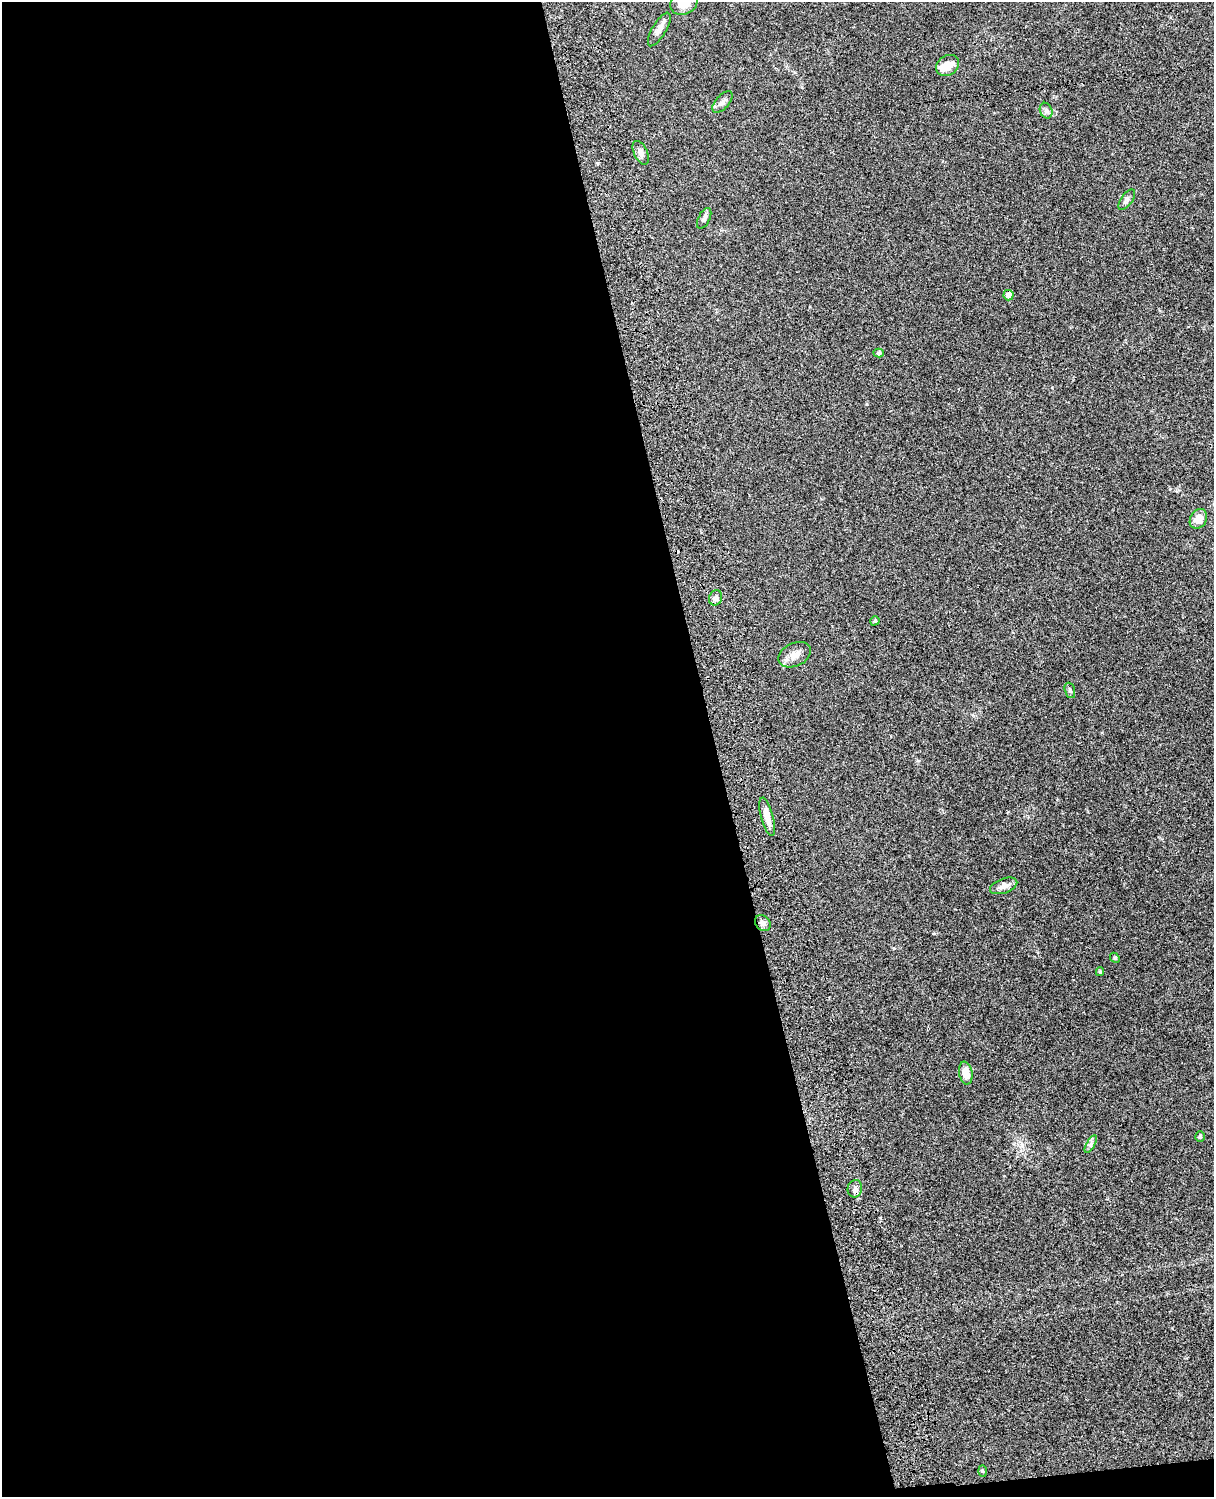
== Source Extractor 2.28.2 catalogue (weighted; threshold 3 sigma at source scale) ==
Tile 9 of 4 x 3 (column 1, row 3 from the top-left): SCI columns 121-1332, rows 279-1773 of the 5087 x 4929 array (HDU 1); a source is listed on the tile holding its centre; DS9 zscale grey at full resolution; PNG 1216 x 1499 px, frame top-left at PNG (2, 2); each listed source drawn as its Kron ellipse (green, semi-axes under 4 px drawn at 4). Shown black and unused: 59% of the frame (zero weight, under 3 of 4 exposures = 6% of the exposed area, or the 3 px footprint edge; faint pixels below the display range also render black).
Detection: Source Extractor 2.28.2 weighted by HDU 2 'WHT'; one run over the whole footprint, this tile lists its part. Background 0.077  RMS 0.0059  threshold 0.0267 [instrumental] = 3 sigma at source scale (4.5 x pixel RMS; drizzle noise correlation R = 1.50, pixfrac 1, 0.05/0.05 arcsec/px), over >= 5 px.
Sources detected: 27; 1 inside a brighter object's white glare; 1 cosmic-ray / hot-pixel residue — neither listed nor drawn; the other 25 listed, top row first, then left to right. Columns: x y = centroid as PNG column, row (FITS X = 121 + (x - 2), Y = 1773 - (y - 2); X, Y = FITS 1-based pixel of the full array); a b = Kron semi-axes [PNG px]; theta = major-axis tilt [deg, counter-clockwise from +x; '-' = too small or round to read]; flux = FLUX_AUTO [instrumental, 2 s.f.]
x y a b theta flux
684 3 14 11 27 10
659 29 19 7 59 3.7
948 65 12 9 33 6.4
722 102 13 6 49 2.3
1046 111 8 6 -68 1.7
641 153 13 6 -64 2.2
1127 200 12 5 54 1.7
704 218 11 5 63 1.8
1008 295 5 5 - 3.8
879 353 5 4 - 0.74
1198 519 10 8 61 6.5
716 598 8 6 68 2.5
875 621 5 4 - 1
795 655 17 11 25 5.1
1070 690 8 5 -72 1.1
767 817 20 6 -75 5.5
1004 886 14 7 20 3.5
763 923 9 7 -47 1.9
1115 958 5 4 - 0.66
1100 972 4 3 - 0.79
966 1073 11 6 -80 5.4
1200 1137 5 4 - 0.76
1091 1144 10 4 60 1.4
855 1189 9 7 80 1.9
983 1471 6 4 -88 0.69
Isophote crosses this tile's border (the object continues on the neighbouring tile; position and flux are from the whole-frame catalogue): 1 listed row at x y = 684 3